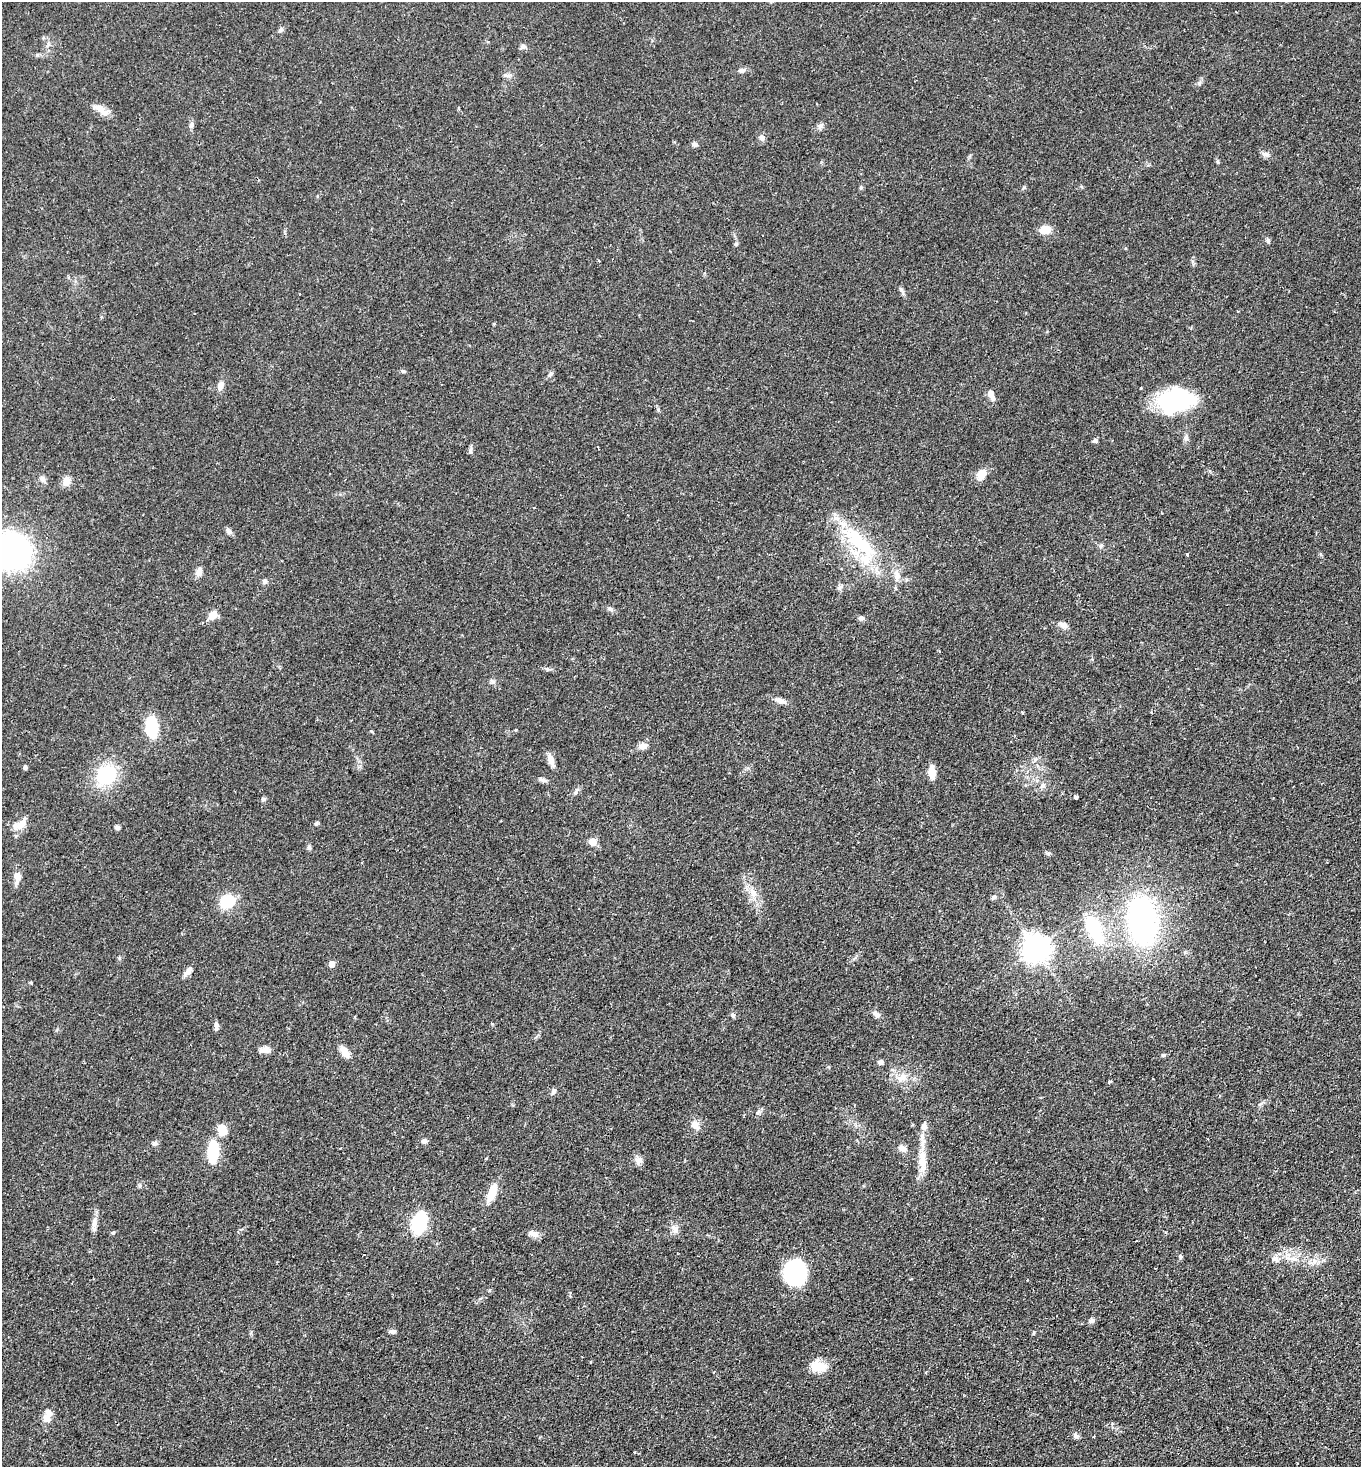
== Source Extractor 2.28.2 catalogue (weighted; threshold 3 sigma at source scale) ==
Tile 6 of 4 x 4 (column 2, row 2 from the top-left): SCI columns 1547-2905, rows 2980-4444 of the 5949 x 5957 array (HDU 1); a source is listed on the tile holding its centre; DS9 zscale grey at full resolution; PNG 1363 x 1469 px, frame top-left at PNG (2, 2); no overlay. Shown black and unused: <1% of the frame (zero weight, under 2 of 3 exposures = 4% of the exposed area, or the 3 px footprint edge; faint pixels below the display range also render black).
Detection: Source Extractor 2.28.2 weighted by HDU 2 'WHT'; one run over the whole footprint, this tile lists its part. Background 0.0978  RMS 0.0055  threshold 0.0249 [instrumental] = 3 sigma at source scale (4.5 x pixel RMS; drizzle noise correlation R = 1.50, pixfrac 1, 0.05/0.05 arcsec/px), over >= 5 px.
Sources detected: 115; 1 inside a brighter object's white glare — not listed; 4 inside a brighter listed object's ellipse — not listed separately; the other 110 listed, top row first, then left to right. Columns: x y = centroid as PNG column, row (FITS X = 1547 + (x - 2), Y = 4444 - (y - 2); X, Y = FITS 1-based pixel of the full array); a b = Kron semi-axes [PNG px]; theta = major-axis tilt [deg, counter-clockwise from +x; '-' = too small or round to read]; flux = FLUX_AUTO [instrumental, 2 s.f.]
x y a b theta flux
281 30 8 5 42 1.2
523 47 8 6 22 1.5
742 70 9 6 13 1.7
508 75 9 4 7 1.4
1199 83 7 5 70 1.2
101 110 27 8 -33 4.9
191 125 8 5 81 1.5
820 126 12 5 56 1.6
762 138 9 7 -79 2.1
695 144 7 5 -21 1.6
1266 154 10 5 -4 1.7
1218 162 6 4 -90 0.67
861 187 6 4 -72 0.85
1045 230 11 8 0 7.1
1268 241 7 5 -73 1
736 244 6 5 - 0.78
599 261 3 2 - 0.42
902 291 13 5 -59 1.4
299 294 3 2 - 0.56
403 371 6 5 - 0.83
550 374 8 4 37 1
220 386 12 8 69 3
991 394 11 6 -66 4.4
1174 401 35 21 11 63
1186 437 9 6 90 1.7
1095 441 7 5 13 1.2
471 450 10 4 85 1.2
981 475 14 11 62 5.1
42 479 8 7 - 1.8
66 481 12 9 77 4.1
228 531 10 6 -60 1.5
860 543 69 22 -53 44
1101 546 6 5 - 0.98
10 551 33 27 -12 180
1187 554 4 3 - 0.68
199 572 12 8 68 3
265 581 8 6 -50 1.2
839 587 9 6 42 1.4
610 609 9 5 -19 1.3
212 615 10 8 50 5.2
861 618 7 6 - 1.7
1063 625 11 7 -30 2.7
493 682 6 6 - 1.2
780 700 14 7 -21 3.1
1022 713 4 3 - 0.66
152 727 16 9 -84 25
643 746 10 7 7 3.5
551 759 16 7 -72 4.1
25 767 5 4 - 1.1
932 772 11 6 -83 8.3
106 774 19 17 43 32
542 780 12 5 -16 1.7
1043 785 8 6 44 1.9
575 792 7 5 46 1.2
1076 797 4 3 - 1.9
263 799 5 5 - 1
316 823 6 5 - 0.85
22 824 18 9 46 4.8
117 827 6 5 - 1.3
593 841 5 5 - 10
309 847 8 5 90 1.2
362 862 3 2 - 0.55
17 877 15 8 85 4.7
753 893 13 8 -57 4.4
993 897 8 5 45 1.2
228 902 11 10 - 22
1142 921 47 28 -81 120
1094 929 35 15 -66 32
1036 948 9 9 - 600
119 958 5 5 - 0.79
332 964 5 4 - 5.8
188 971 13 6 50 3
31 982 4 4 - 0.54
876 1014 11 7 -38 2
733 1015 7 5 -44 1.1
216 1025 9 5 85 1.9
264 1050 13 8 5 3.4
344 1052 17 8 -55 4.5
1163 1055 5 5 - 0.76
881 1062 7 6 - 1.6
903 1077 10 9 - 3.8
1109 1081 3 3 - 1.1
554 1091 9 5 54 1.5
759 1113 9 3 13 1
695 1125 12 10 -61 4.3
222 1129 9 8 - 9.6
424 1141 8 6 8 1.6
155 1143 7 6 - 1.3
902 1148 12 8 -25 2.6
213 1152 22 10 87 23
486 1158 3 3 - 0.69
922 1159 36 10 -89 10
638 1160 11 8 -6 2.5
491 1193 25 9 69 8.7
419 1223 13 8 74 56
94 1224 21 7 80 3.5
675 1229 14 8 -59 3.2
113 1233 6 4 1 0.67
534 1234 13 8 -17 3.2
1180 1257 6 5 - 0.88
1275 1259 11 9 -3 3.1
1293 1259 11 6 -16 3.1
795 1272 22 19 -89 58
1091 1321 8 6 31 1.6
392 1331 9 5 -2 1.4
1034 1333 5 3 - 0.52
818 1366 20 11 -5 9.4
713 1372 3 3 - 0.44
46 1418 13 10 -61 3.4
1076 1436 7 6 - 1.6
Isophote crosses this tile's border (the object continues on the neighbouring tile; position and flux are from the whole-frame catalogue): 1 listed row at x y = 10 551
Unlisted compact peaks at least as high as the median listed source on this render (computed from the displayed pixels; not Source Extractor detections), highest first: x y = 1024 187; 1048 854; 516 730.